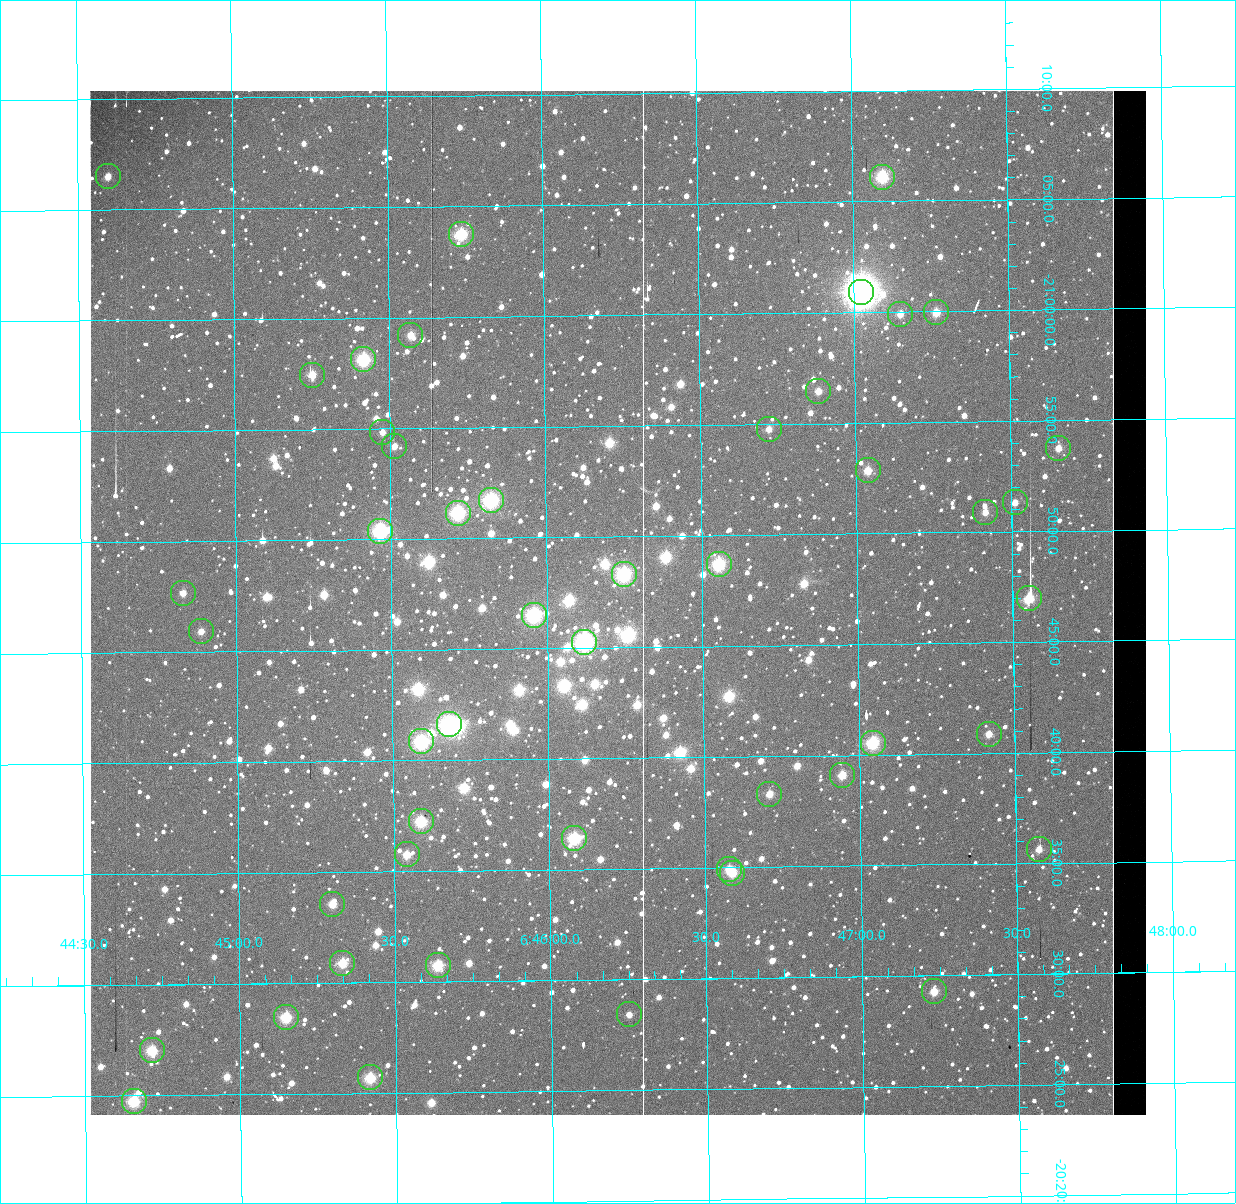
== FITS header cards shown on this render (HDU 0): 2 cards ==
NAXIS1  =                 1056 / Axis length
NAXIS2  =                 1024 / Axis length

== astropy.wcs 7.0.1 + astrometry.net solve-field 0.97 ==
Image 1056 x 1024 px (HDU 0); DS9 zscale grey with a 90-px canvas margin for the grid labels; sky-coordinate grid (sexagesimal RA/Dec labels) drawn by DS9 from the SOLVED WCS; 48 Tycho-2 reference stars matched to detected sources circled (green)
Header WCS: none
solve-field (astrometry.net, Tycho-2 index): SOLVED blind (the file carries no WCS)
Solved WCS: RA---TAN-SIP/DEC--TAN-SIP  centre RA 06:46:14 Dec -20:47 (101.56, -20.78 deg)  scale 2.71 arcsec/px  FOV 47.7' x 46.2'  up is +179 deg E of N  parity normal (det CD < 0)
(file carries no celestial WCS; the grid is the blind solution)
Tycho-2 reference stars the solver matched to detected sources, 48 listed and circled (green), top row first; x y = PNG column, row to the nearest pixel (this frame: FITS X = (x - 90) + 1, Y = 1024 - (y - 91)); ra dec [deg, ICRS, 3 dp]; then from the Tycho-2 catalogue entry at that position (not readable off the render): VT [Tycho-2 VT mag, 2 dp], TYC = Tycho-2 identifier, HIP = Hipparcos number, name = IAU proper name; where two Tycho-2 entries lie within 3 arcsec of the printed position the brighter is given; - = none
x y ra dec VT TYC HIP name
108 176 101.150 -21.109 10.23 5961-3109-1 - -
882 177 101.774 -21.102 7.91 5961-1426-1 - -
461 234 101.434 -21.062 7.97 5961-2270-1 - -
861 292 101.756 -21.015 6.03 5961-3333-1 32504 -
936 312 101.816 -20.999 10.13 5961-1866-1 - -
900 314 101.787 -20.998 10.88 5961-3111-1 - -
410 335 101.393 -20.987 10.28 5961-3034-1 - -
363 359 101.354 -20.969 8.76 5961-818-1 - -
312 375 101.313 -20.958 10.27 5961-1766-1 - -
818 391 101.721 -20.941 10.62 5961-1540-1 - -
769 429 101.680 -20.913 11.15 5961-1214-1 - -
382 432 101.369 -20.914 10.45 5961-1572-1 - -
394 446 101.379 -20.904 10.64 5961-2674-1 - -
1058 448 101.913 -20.896 10.72 5961-2158-1 - -
868 470 101.760 -20.881 10.32 5961-368-1 - -
491 500 101.456 -20.862 8.27 5961-1358-1 - -
1015 502 101.878 -20.855 11.04 5961-1570-1 - -
985 512 101.854 -20.848 11.17 5961-962-1 - -
458 513 101.429 -20.853 7.54 5961-362-1 32393 -
380 531 101.367 -20.840 8.23 5961-2850-1 - -
719 564 101.639 -20.812 7.87 5961-2866-1 32467 -
624 574 101.562 -20.805 8.40 5961-2204-1 32440 -
183 593 101.207 -20.795 10.99 5961-1468-1 - -
1029 598 101.888 -20.783 9.38 5961-2236-1 - -
534 615 101.489 -20.775 7.05 5961-3331-1 32406 -
201 631 101.222 -20.766 10.87 5961-3166-1 - -
584 642 101.530 -20.754 7.32 5961-3329-1 32426 -
449 724 101.420 -20.694 7.79 5961-3346-1 - -
989 734 101.854 -20.681 10.70 5961-2830-1 - -
421 741 101.398 -20.681 8.35 5961-3326-1 32390 -
873 743 101.761 -20.676 8.31 5961-3335-1 - -
842 775 101.736 -20.652 10.07 5961-3073-1 - -
769 794 101.677 -20.638 10.49 5961-2780-1 - -
421 821 101.397 -20.621 9.06 5957-285-1 - -
574 838 101.520 -20.607 7.91 5957-811-1 32422 -
1039 849 101.893 -20.594 10.60 5957-359-1 - -
407 854 101.385 -20.596 10.31 5957-1389-1 - -
729 869 101.644 -20.582 10.35 5957-2794-1 - -
732 873 101.647 -20.579 8.94 5957-19-1 - -
332 904 101.325 -20.560 9.46 5957-1381-1 - -
342 963 101.333 -20.515 9.77 5957-1223-1 - -
438 965 101.409 -20.513 9.32 5957-695-1 - -
934 991 101.807 -20.488 10.15 5957-333-1 - -
629 1014 101.562 -20.474 11.23 5957-523-1 - -
286 1017 101.287 -20.475 9.34 5957-657-1 - -
152 1050 101.179 -20.451 8.29 5957-1531-1 - -
370 1077 101.354 -20.428 9.33 5957-815-1 - -
134 1101 101.164 -20.413 9.17 5957-1087-1 - -